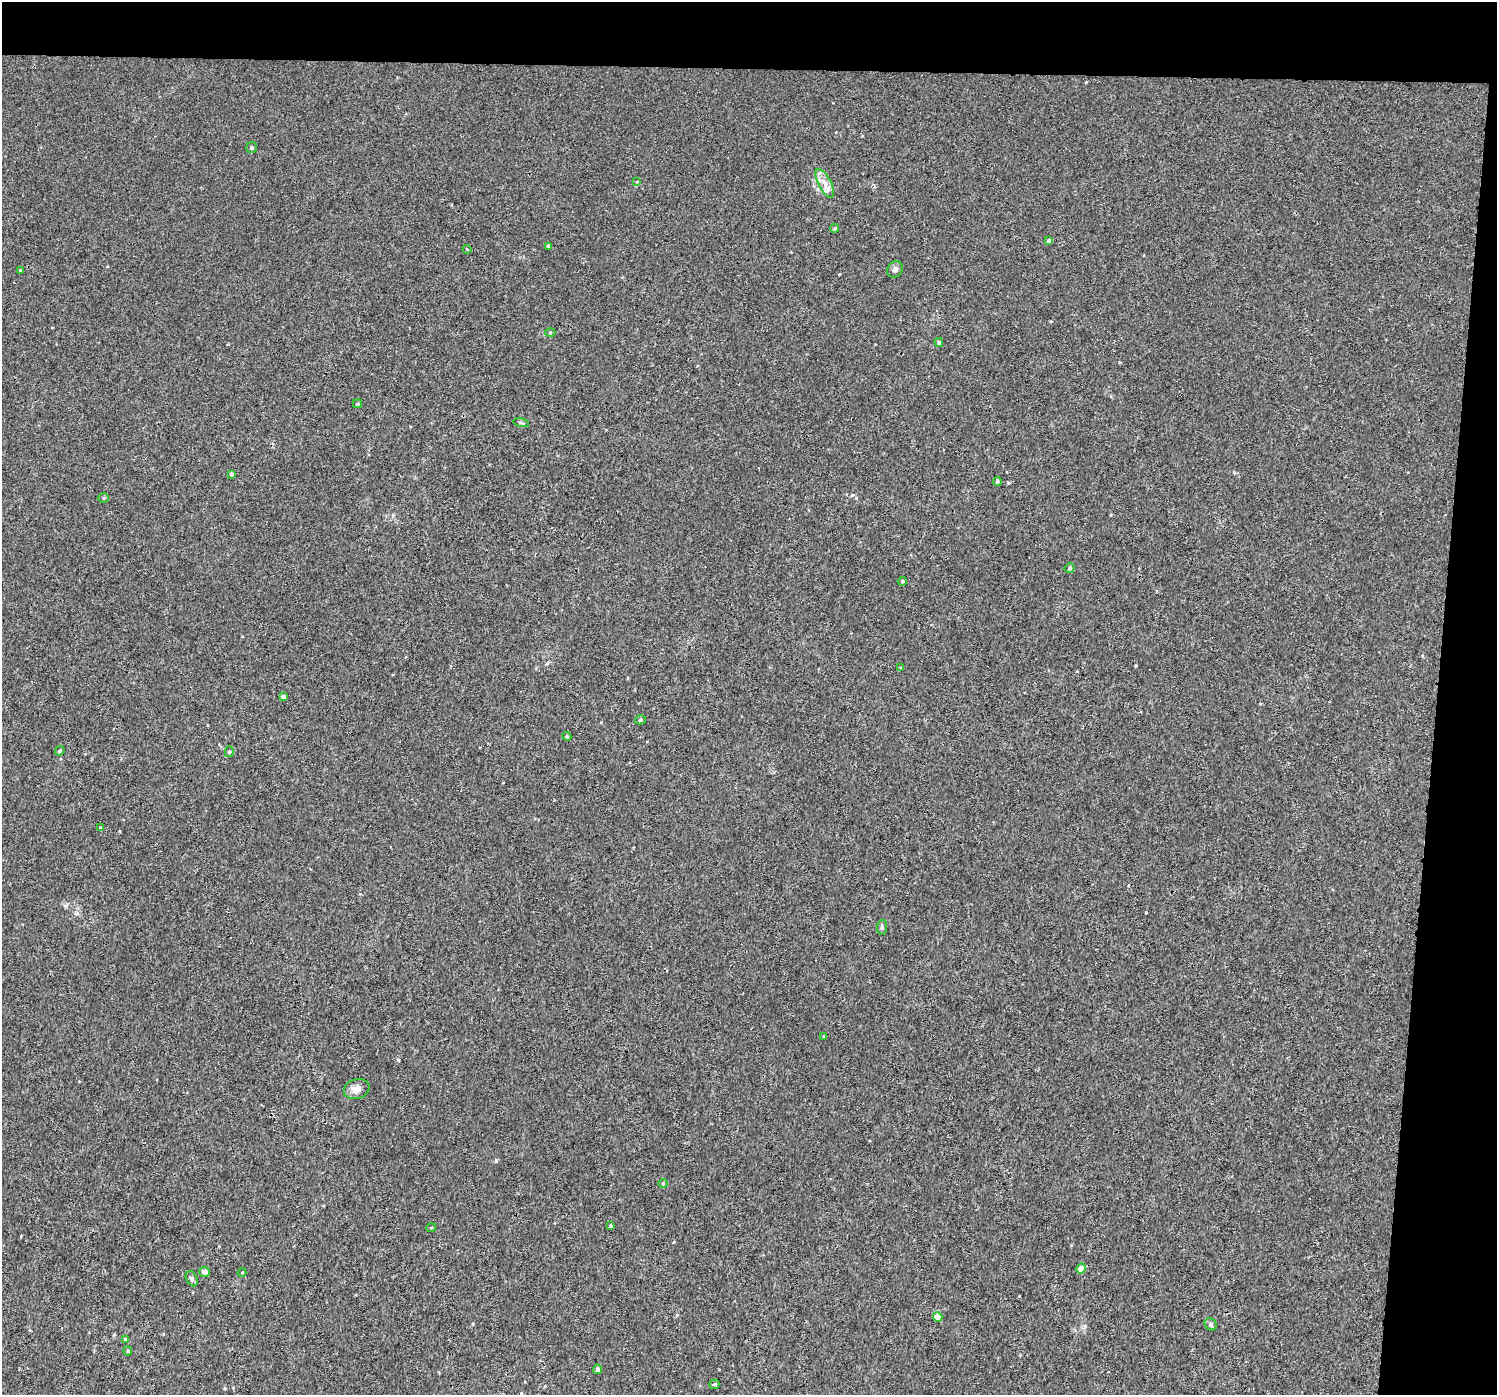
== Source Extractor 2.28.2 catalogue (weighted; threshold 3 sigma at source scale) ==
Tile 3 of 3 x 3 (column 3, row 1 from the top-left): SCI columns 2996-4490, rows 3060-4452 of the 4512 x 4831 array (HDU 1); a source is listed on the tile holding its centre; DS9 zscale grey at full resolution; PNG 1499 x 1397 px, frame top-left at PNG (2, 2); each listed source drawn as its Kron ellipse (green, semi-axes under 4 px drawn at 4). Shown black and unused: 9% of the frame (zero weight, under 3 of 4 exposures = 4% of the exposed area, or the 3 px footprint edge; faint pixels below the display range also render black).
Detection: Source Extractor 2.28.2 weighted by HDU 2 'WHT'; one run over the whole footprint, this tile lists its part. Background 0.00177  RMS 0.0024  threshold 0.0106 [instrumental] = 3 sigma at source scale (4.5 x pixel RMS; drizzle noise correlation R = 1.50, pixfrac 1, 0.0396/0.0396 arcsec/px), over >= 5 px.
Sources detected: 41; all 41 listed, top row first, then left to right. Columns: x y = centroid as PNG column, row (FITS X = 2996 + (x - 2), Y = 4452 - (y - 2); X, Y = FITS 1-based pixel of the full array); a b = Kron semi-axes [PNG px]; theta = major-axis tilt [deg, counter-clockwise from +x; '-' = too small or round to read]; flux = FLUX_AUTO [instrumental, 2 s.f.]
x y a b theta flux
251 147 5 5 - 0.35
637 182 4 3 - 0.18
825 183 16 6 -62 1.7
835 228 4 4 - 0.43
1049 240 4 4 - 0.53
548 246 4 3 - 0.7
467 249 4 3 - 0.17
895 269 8 7 - 0.8
20 270 3 3 - 0.16
550 332 5 3 - 0.26
939 342 4 3 - 0.29
357 404 4 4 - 0.33
521 423 8 3 -13 0.31
232 474 4 4 - 0.51
997 481 4 4 - 0.5
104 498 5 4 - 0.31
1070 568 5 4 - 0.42
902 581 4 4 - 0.3
901 668 4 3 - 0.22
283 697 4 4 - 0.94
640 720 5 4 - 0.36
567 736 4 4 - 0.28
60 751 5 4 - 0.35
229 752 5 4 - 0.32
100 827 3 3 - 0.21
882 927 7 5 89 0.42
824 1036 3 3 - 0.23
357 1089 13 9 18 1.7
663 1183 4 4 - 0.24
611 1226 4 3 - 0.34
431 1228 5 3 - 0.21
1081 1269 5 4 - 2.4
205 1272 5 5 - 0.88
242 1272 4 3 - 0.17
192 1279 8 5 -63 0.6
938 1317 4 4 - 3.3
1211 1324 7 5 -45 0.42
125 1339 4 4 - 0.29
128 1351 4 4 - 0.26
597 1369 5 4 - 0.77
714 1384 5 5 - 0.38